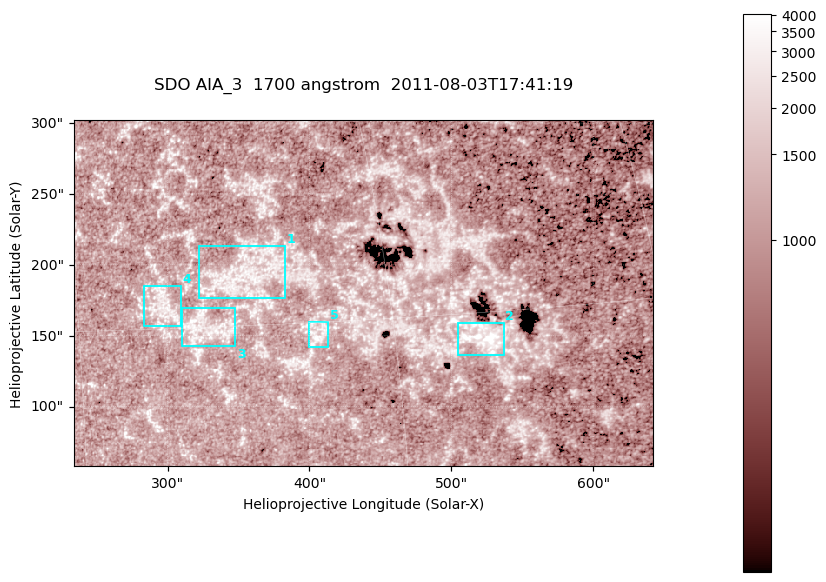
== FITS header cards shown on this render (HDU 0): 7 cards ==
TELESCOP= 'SDO     '           /
INSTRUME= 'AIA_3   '           /
WAVELNTH=                 1700 /
WAVEUNIT= 'angstrom'           /
DATE-OBS= '2011-08-03T17:41:19.712' /
CTYPE1  = 'HPLN-TAN'           /
CTYPE2  = 'HPLT-TAN'           /

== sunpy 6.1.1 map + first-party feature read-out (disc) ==
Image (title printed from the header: SDO AIA_3  1700 angstrom  2011-08-03T17:41:19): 666 x 399 px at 0.613 arcsec/px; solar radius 946 arcsec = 1543 px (partial field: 3.6% of the solar disc is inside the frame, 100% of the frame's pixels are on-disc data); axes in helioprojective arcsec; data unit not stated in the header (colour bar unlabelled)
Pointing: header CRPIX1/2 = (2049.23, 2048.32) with CRVAL1/2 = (0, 0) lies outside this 666 x 399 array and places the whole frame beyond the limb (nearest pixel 1.4 R_sun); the SolarSoft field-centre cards XCEN/YCEN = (437.9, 180.2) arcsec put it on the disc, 1985 arcsec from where CRPIX/CRVAL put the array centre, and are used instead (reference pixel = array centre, CRVAL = XCEN/YCEN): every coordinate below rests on XCEN/YCEN
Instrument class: DISC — disc imager (sunpy class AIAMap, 1700 A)
Bright regions (active regions / flare kernels): reference = the on-disc median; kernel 5 px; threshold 5 sigma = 1323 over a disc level ~1069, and >= 1.15x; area >= 265 px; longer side >= 5 px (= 3.1 arcsec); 5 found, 5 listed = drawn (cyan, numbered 1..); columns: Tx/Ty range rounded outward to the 2 arcsec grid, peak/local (2 s.f.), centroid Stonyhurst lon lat
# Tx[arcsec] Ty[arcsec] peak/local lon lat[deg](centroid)
1 322..384 176..214 3.3 +23 +17
2 504..538 136..160 7.1 +35 +14
3 310..348 142..170 3.5 +21 +15
4 282..310 156..186 3.3 +19 +16
5 400..414 142..160 3.7 +26 +14